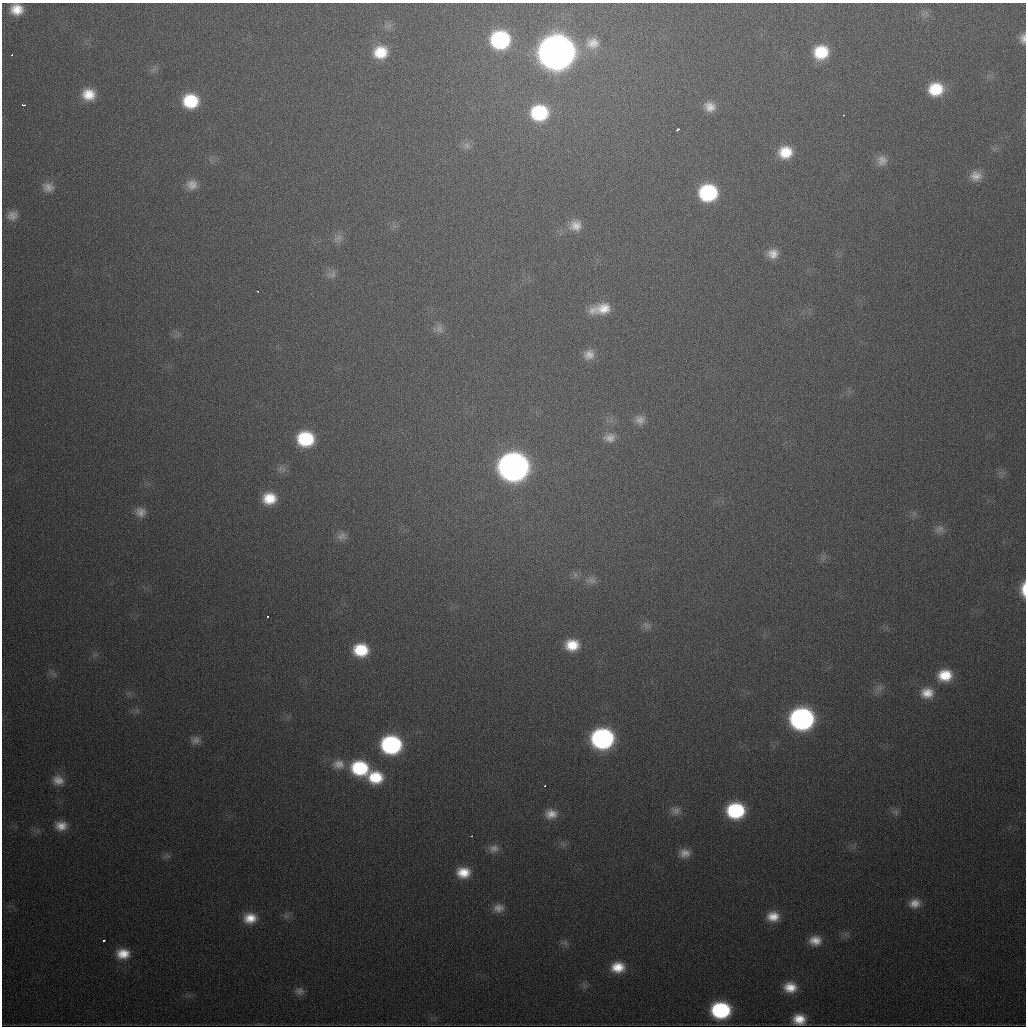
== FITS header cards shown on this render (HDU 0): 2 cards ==
NAXIS1  =                 1024
NAXIS2  =                 1024

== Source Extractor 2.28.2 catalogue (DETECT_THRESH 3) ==
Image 1024 x 1024 px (HDU 0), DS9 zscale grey, 1 PNG px = 1 image px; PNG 1028 x 1028 px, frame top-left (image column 1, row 1024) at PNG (2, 3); no overlay
Background 482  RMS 17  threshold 50.7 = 3 sigma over >= 5 px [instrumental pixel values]
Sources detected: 81; all 81 listed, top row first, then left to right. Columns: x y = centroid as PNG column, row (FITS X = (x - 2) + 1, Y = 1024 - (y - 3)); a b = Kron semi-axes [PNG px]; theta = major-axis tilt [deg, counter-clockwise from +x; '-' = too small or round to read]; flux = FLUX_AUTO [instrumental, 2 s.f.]
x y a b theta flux
17 9 13 12 - 2.0e+04
1023 38 13 8 -89 7.1e+03
500 40 15 14 - 1.4e+05
593 43 18 15 16 1.6e+04
380 52 16 15 - 3.1e+04
556 52 17 16 - 3.1e+06
821 52 14 13 - 4.2e+04
12 55 3 2 - 1.8e+03
936 89 15 13 6 4.0e+04
89 94 15 13 -13 2.3e+04
191 101 15 14 - 5.3e+04
23 105 4 3 - 4.8e+03
710 107 13 11 -16 1.2e+04
539 113 17 15 3 8.2e+04
844 115 3 2 - 2.5e+03
677 130 4 3 - 2.0e+03
467 146 10 9 - 6.5e+03
785 152 15 13 8 2.8e+04
882 160 13 13 - 9.4e+03
976 176 15 12 -4 1.2e+04
192 185 14 12 -3 1.1e+04
48 187 15 12 -8 9.9e+03
708 193 15 14 - 1.1e+05
12 215 14 12 6 9.7e+03
575 225 15 13 3 1.3e+04
339 237 9 7 -89 5.4e+03
773 254 14 12 12 1.2e+04
333 274 10 5 84 4.3e+03
258 291 3 2 - 1.7e+03
603 308 21 14 10 2.3e+04
593 310 15 11 46 9.9e+03
439 329 12 9 -69 6.8e+03
589 354 14 12 18 1.1e+04
640 420 12 11 - 7.9e+03
610 438 14 11 7 9.4e+03
305 439 14 13 - 7.0e+04
513 467 17 15 -1 1.3e+06
269 498 15 13 1 2.9e+04
141 512 14 13 - 1.0e+04
940 529 14 11 0 7.2e+03
342 536 13 10 6 7.0e+03
592 580 13 9 -18 6.6e+03
1023 589 17 6 90 1.5e+04
267 617 3 2 - 1.8e+03
646 625 11 8 -50 5.2e+03
572 645 15 12 1 2.7e+04
361 650 15 13 -2 4.4e+04
945 675 14 11 6 2.9e+04
879 688 8 5 -1 3.6e+03
927 693 14 12 2 1.6e+04
802 719 15 14 - 4.1e+05
602 738 15 13 3 3.0e+05
196 740 12 9 26 6.5e+03
391 745 15 13 -5 1.9e+05
338 764 17 13 -6 1.4e+04
360 768 16 14 -12 7.8e+04
375 777 16 13 -8 3.9e+04
58 780 14 12 -13 1.2e+04
545 786 3 2 - 1.5e+03
675 811 14 12 5 8.5e+03
736 811 15 13 0 1.0e+05
895 812 9 6 -44 4.1e+03
551 814 14 11 2 1.3e+04
61 826 14 11 3 1.3e+04
471 836 3 2 - 8.7e+03
494 848 13 10 16 7.5e+03
685 853 14 11 -1 1.1e+04
463 872 14 11 -6 2.3e+04
914 903 13 11 16 1.2e+04
498 908 14 11 5 9.7e+03
773 916 14 11 3 1.7e+04
250 918 15 11 3 2.0e+04
104 940 3 3 - 1.0e+04
815 940 14 11 5 1.5e+04
565 943 8 5 -31 3.2e+03
123 954 15 12 -3 2.1e+04
618 967 15 12 3 2.4e+04
790 987 14 11 -4 2.0e+04
299 991 12 10 -8 5.8e+03
721 1010 14 12 0 1.3e+05
799 1019 13 11 -1 2.0e+04
At the frame edge (FLAGS 8, measured only in part): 3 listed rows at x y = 17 9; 1023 38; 1023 589